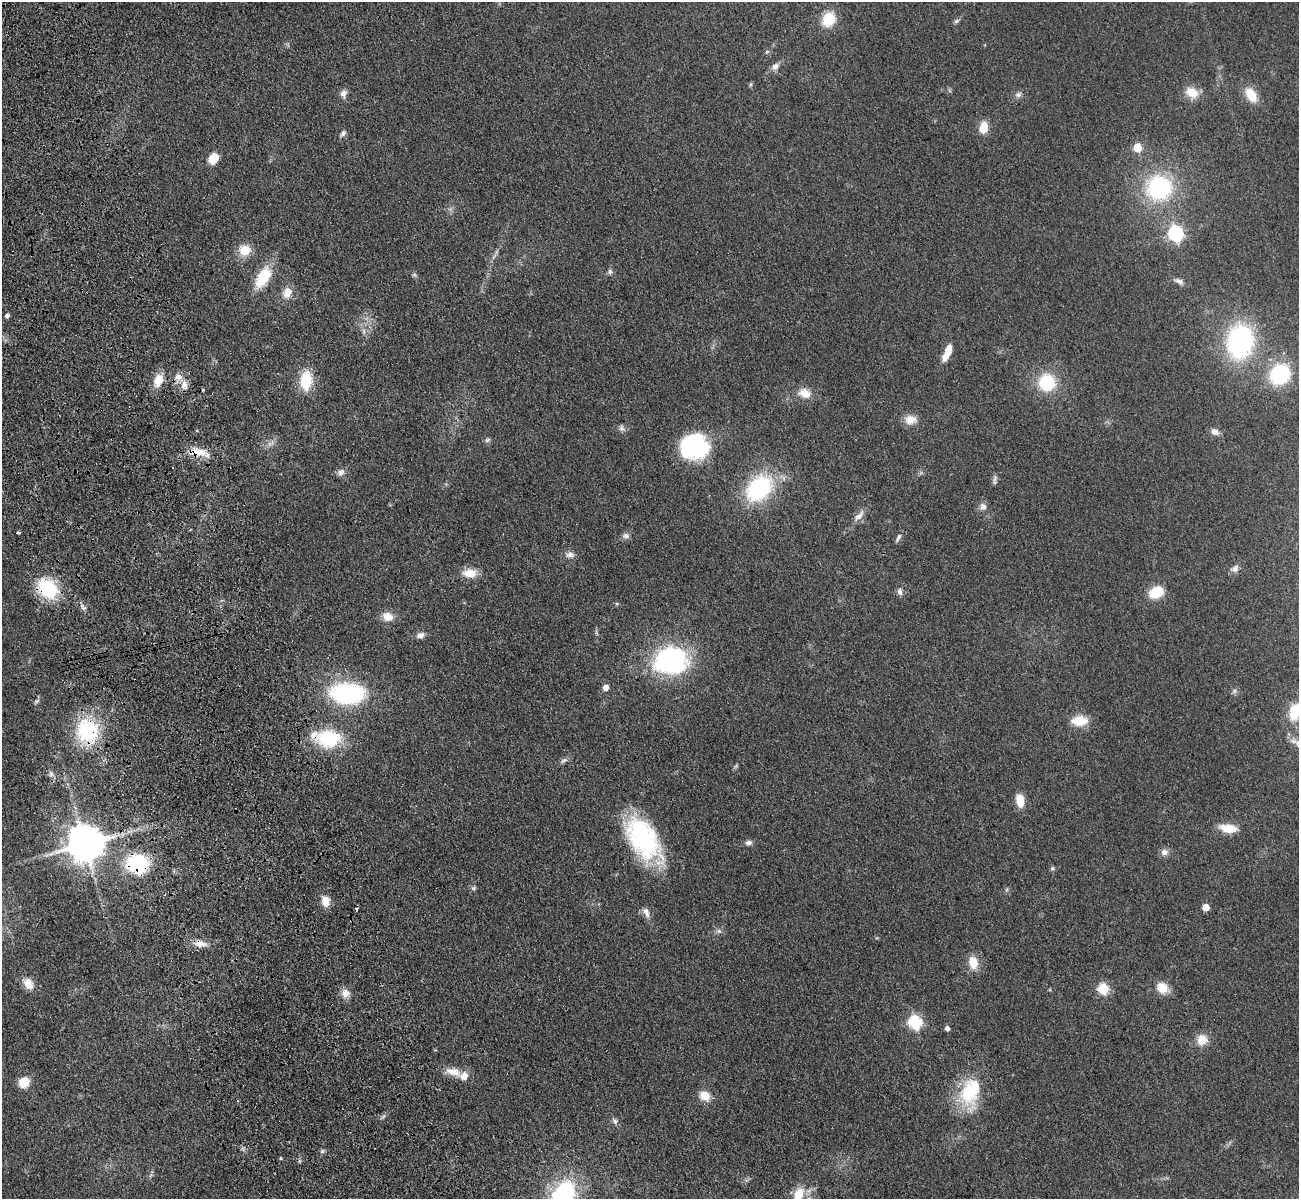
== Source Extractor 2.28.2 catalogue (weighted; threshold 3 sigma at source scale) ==
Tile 11 of 4 x 4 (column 3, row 3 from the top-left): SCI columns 2709-4005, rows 1505-2701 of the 5417 x 5283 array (HDU 1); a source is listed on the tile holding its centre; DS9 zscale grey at full resolution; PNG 1301 x 1201 px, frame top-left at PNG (2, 2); no overlay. Shown black and unused: <1% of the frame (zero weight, under 3 of 4 exposures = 6% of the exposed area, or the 3 px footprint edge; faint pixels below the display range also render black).
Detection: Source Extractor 2.28.2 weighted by HDU 2 'WHT'; one run over the whole footprint, this tile lists its part. Background 0.0437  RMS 0.0057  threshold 0.0256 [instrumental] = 3 sigma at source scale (4.5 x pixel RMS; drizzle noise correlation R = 1.50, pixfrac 1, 0.05/0.05 arcsec/px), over >= 5 px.
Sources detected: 101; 1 cosmic-ray / hot-pixel residue — not listed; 4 inside a brighter listed object's ellipse — not listed separately; the other 96 listed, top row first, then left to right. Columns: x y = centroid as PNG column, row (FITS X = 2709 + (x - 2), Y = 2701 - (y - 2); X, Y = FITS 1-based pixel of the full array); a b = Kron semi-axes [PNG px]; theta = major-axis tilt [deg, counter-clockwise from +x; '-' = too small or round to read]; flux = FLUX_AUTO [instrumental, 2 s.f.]
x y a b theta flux
829 19 16 12 64 15
956 21 9 4 36 1.2
767 52 6 4 45 0.76
775 67 9 8 - 2.9
1192 92 13 11 -32 10
343 93 10 8 79 2.8
1018 94 9 7 16 2.2
1251 95 15 10 -54 12
984 127 12 8 80 8.9
343 133 10 5 51 1.7
1137 148 5 5 - 19
213 159 10 8 63 10
1159 188 24 22 20 62
1175 233 7 6 - 130
245 250 13 13 - 9.9
610 272 7 6 - 1.4
263 277 29 14 59 18
1179 281 11 6 -20 2.4
287 293 15 12 67 6.3
7 316 4 4 - 2.1
1240 341 26 20 82 100
946 356 12 7 69 6.5
1280 374 18 16 47 49
178 377 11 9 -7 4.2
158 380 14 9 71 9
306 380 19 12 86 20
1047 382 16 15 - 28
184 385 14 8 -84 4
804 393 15 11 -21 7.5
911 420 15 12 3 6.2
622 428 9 8 - 1.9
1215 432 10 8 -26 3
487 440 8 5 17 1.3
694 447 30 25 11 58
198 452 26 10 -8 10
341 472 10 9 - 2.7
995 480 14 4 86 1.6
759 488 24 18 44 67
983 507 11 9 49 2.9
859 516 19 8 48 4.2
18 532 3 3 - 2.2
626 536 10 7 -13 2.2
898 537 12 4 61 1.7
570 554 12 8 -1 3
1235 569 10 8 58 2.8
470 573 19 11 -1 7.6
48 589 25 17 -35 34
900 592 10 7 -82 2.1
1156 592 13 10 27 18
617 604 6 4 0 0.71
82 607 13 4 -43 1.8
388 617 13 10 -24 6.6
421 635 11 7 19 2.7
671 660 30 24 4 95
606 688 5 5 - 3.9
1234 691 7 5 48 1.4
347 693 40 23 -1 65
36 701 8 5 41 1.3
1295 712 16 10 77 18
1080 721 17 11 2 12
87 731 24 22 -75 49
328 738 29 20 -2 35
1298 744 12 8 -62 2.8
563 760 12 5 29 1.8
51 774 9 6 -75 1.8
1020 800 12 8 -83 9.6
1228 828 18 9 -8 11
643 839 51 27 -58 74
748 843 8 6 7 2.1
85 844 10 10 - 1700
1164 852 10 9 - 2.8
137 864 19 16 -2 51
1052 868 6 5 - 0.9
473 888 6 5 - 1.1
325 901 13 9 -75 6.3
1206 907 5 5 - 9.2
646 912 15 7 -72 3.3
719 931 7 6 - 1.5
200 944 19 9 -4 5.4
973 962 18 12 -76 8.3
28 984 14 10 -55 6
1162 988 13 10 -37 9
1103 989 6 5 - 42
346 993 11 10 - 4.4
915 1022 7 6 - 81
947 1028 5 4 - 2.2
1202 1040 11 11 - 8
453 1072 22 10 -18 7.4
24 1082 10 9 - 10
969 1093 34 24 -88 32
705 1096 13 11 -40 7.7
615 1121 9 7 -35 1.8
322 1151 6 6 - 1.1
280 1158 5 3 - 0.52
798 1195 19 10 70 12
563 1198 31 18 70 95
Overlapping masked pixels (flux is a lower limit): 6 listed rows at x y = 198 452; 48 589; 87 731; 328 738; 137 864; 200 944
Isophote crosses this tile's border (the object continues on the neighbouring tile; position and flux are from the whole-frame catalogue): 4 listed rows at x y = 1295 712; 1298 744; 798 1195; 563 1198